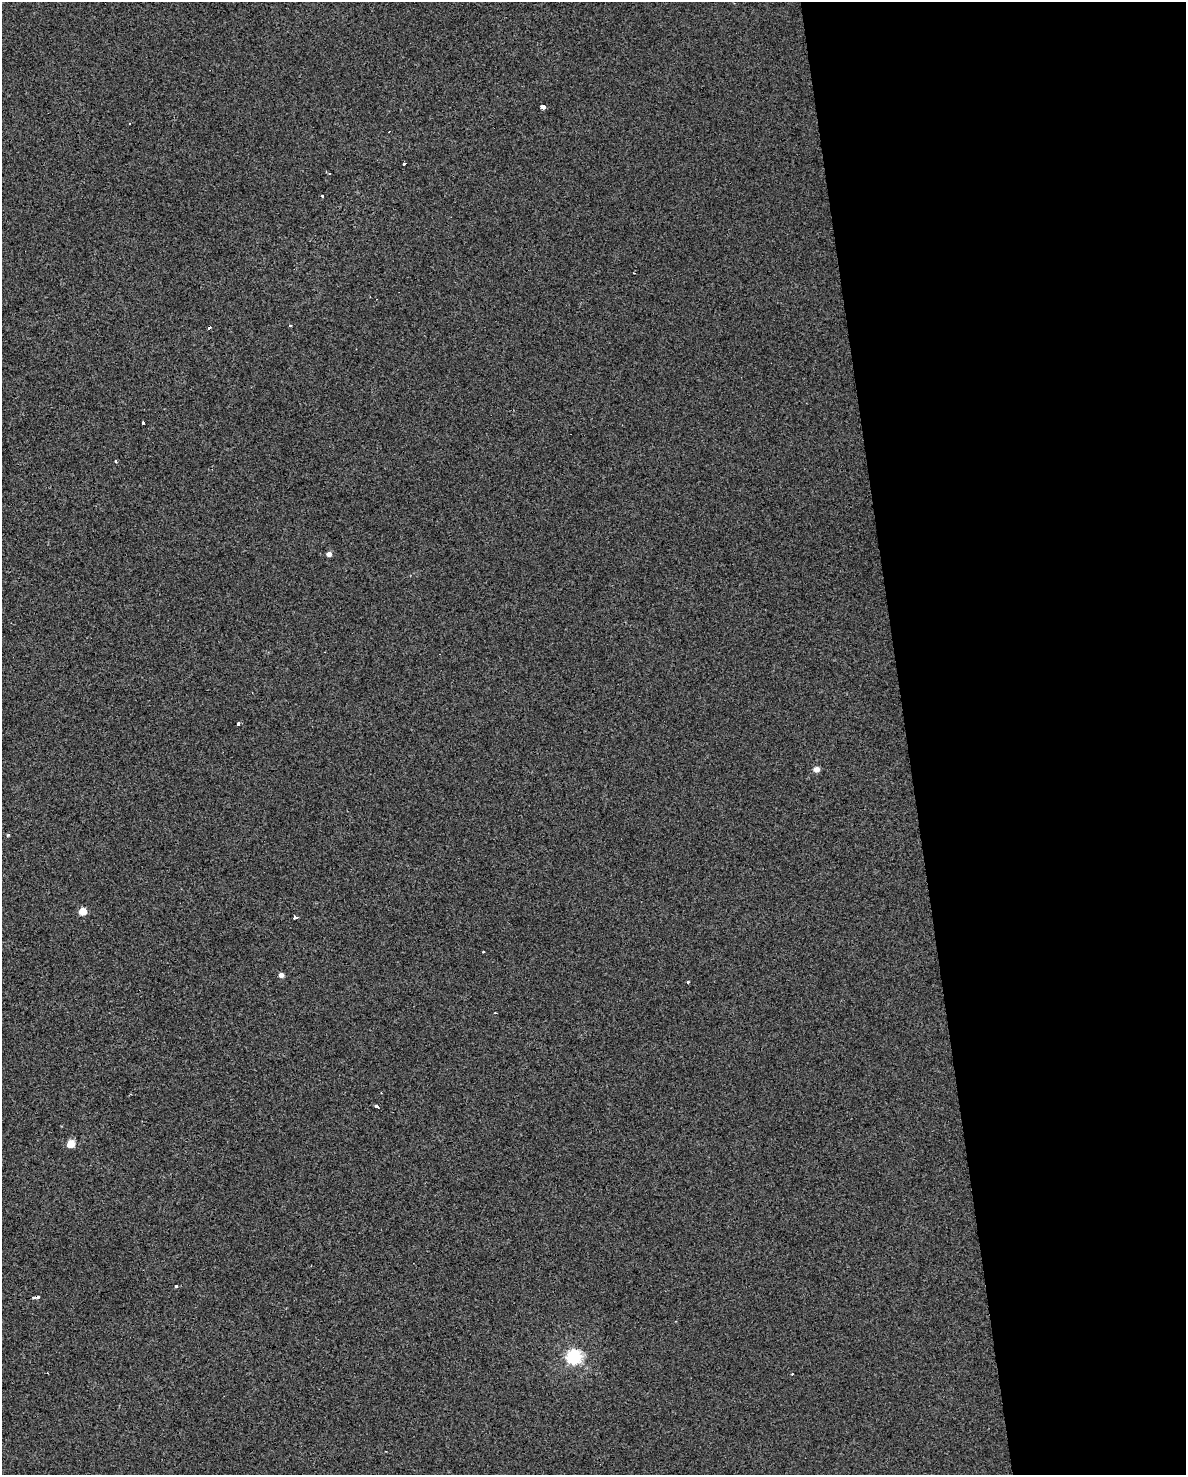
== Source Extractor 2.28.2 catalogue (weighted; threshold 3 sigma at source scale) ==
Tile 8 of 4 x 3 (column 4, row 2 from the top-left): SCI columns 3551-4734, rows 1571-3043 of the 4772 x 4534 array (HDU 1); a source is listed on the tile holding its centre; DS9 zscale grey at full resolution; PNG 1188 x 1477 px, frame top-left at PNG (2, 2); no overlay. Shown black and unused: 24% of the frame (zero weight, under 2 of 3 exposures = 3% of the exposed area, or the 3 px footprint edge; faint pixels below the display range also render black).
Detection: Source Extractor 2.28.2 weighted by HDU 2 'WHT'; one run over the whole footprint, this tile lists its part. Background 0.00241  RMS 0.012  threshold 0.054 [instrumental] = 3 sigma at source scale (4.5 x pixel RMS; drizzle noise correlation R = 1.50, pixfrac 1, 0.0396/0.0396 arcsec/px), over >= 5 px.
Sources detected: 25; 2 cosmic-ray / hot-pixel residue — not listed; the other 23 listed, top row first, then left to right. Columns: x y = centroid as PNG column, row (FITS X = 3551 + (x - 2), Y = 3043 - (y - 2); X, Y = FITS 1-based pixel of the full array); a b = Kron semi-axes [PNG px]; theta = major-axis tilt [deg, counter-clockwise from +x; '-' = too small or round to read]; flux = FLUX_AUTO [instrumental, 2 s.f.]
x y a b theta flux
543 107 4 4 - 19
130 123 3 3 - 3
404 164 3 3 - 5.9
322 196 3 3 - 2.3
290 325 3 3 - 1.5
143 423 4 3 - 2.9
115 461 3 3 - 2.6
329 554 4 4 - 6.5
238 724 4 3 - 4
816 769 5 4 - 11
8 835 5 3 - 1.4
83 911 5 5 - 31
295 918 4 3 - 6.2
483 952 3 2 - 1.3
281 975 4 4 - 6.4
688 982 3 3 - 1.9
495 1013 3 2 - 1.2
377 1106 4 3 - 12
71 1144 5 5 - 30
176 1286 3 3 - 3.9
37 1297 6 3 10 8.6
574 1356 6 6 - 250
792 1374 3 2 - 1.9
Overlapping masked pixels (flux is a lower limit): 1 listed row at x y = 37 1297